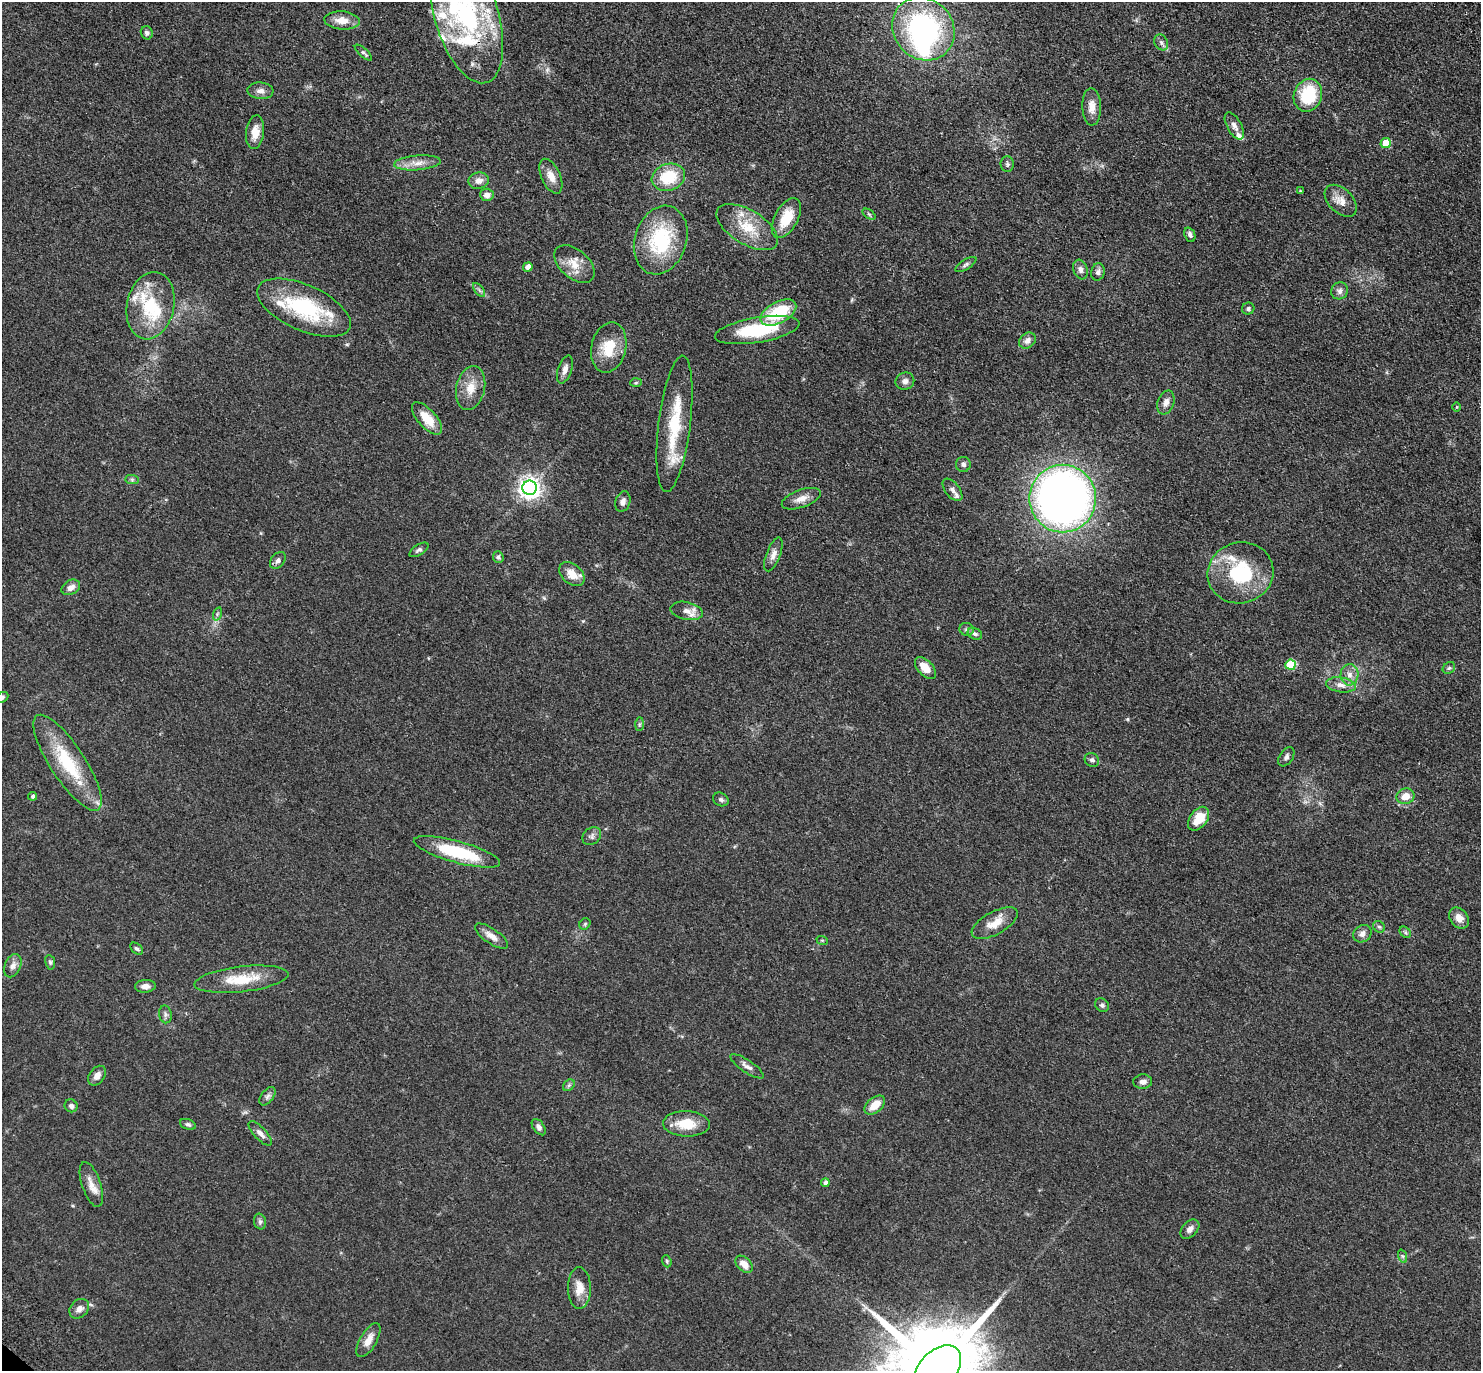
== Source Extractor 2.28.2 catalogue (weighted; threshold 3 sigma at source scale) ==
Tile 10 of 4 x 4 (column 2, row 3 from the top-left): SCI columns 1568-3046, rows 1616-2984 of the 6091 x 6109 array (HDU 1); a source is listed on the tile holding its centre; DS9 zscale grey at full resolution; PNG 1483 x 1373 px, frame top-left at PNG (2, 2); each listed source drawn as its Kron ellipse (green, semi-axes under 4 px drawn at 4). Shown black and unused: <1% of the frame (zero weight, under 3 of 4 exposures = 6% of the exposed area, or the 3 px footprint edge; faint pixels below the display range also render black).
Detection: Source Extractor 2.28.2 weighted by HDU 2 'WHT'; one run over the whole footprint, this tile lists its part. Background 0.0386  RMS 0.0045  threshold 0.0203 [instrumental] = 3 sigma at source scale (4.5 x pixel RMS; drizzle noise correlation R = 1.50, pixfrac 1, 0.05/0.05 arcsec/px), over >= 5 px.
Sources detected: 132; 3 inside a brighter object's white glare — neither listed nor drawn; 11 inside a brighter listed object's ellipse — not listed separately; the other 118 listed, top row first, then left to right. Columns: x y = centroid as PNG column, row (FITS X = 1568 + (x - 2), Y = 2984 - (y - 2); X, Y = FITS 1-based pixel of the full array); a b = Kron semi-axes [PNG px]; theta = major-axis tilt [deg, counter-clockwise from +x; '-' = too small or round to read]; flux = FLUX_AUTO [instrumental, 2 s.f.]
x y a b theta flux
467 16 69 32 -73 70
342 20 18 9 -4 5.2
923 29 33 29 -48 83
147 33 7 6 - 1
1161 42 8 6 -60 1.3
363 53 11 4 -42 0.93
260 91 13 8 -4 2.5
1308 95 17 14 69 22
1092 107 19 9 -89 4.4
1234 126 15 7 -61 2.5
255 132 17 9 83 5.3
1386 143 5 5 - 8.9
417 163 23 7 5 4.6
1007 164 8 6 -89 1.2
551 176 18 9 -66 4.5
668 177 17 13 18 16
479 181 10 8 12 2.8
1300 191 4 3 - 0.45
487 195 7 6 - 2.3
1341 201 19 12 -44 4.7
869 214 7 4 -37 0.7
786 218 22 11 61 12
747 227 34 17 -31 14
1190 235 7 5 -68 1.4
661 240 35 26 71 33
574 264 23 14 -41 7.2
966 264 12 5 33 1.1
528 267 4 4 - 3.3
1080 269 10 7 -71 1.8
1098 272 9 6 75 1.6
479 290 8 4 -53 0.97
1340 291 9 8 - 1.8
150 306 34 23 77 23
304 308 50 22 -24 36
1248 309 6 6 - 0.95
778 313 19 10 29 21
757 330 43 12 9 27
1027 341 9 7 40 2.3
609 347 25 17 76 13
565 369 14 7 71 2.7
905 381 9 8 - 2.1
636 383 6 4 2 0.58
471 388 22 14 77 7.7
1166 402 12 8 70 2.6
1457 407 5 3 - 0.37
427 418 20 9 -48 8.9
675 424 68 16 83 25
963 464 7 7 - 1.5
132 480 7 4 -1 0.83
529 488 7 7 - 310
953 490 13 7 -52 2.3
801 499 20 9 20 4
1063 499 34 33 - 340
623 502 10 7 71 2.1
419 550 11 5 33 1.2
773 554 18 7 69 2.8
498 557 6 5 - 0.97
278 560 9 6 53 1.8
1240 573 33 30 15 31
572 574 14 9 -41 6.1
71 587 10 7 29 2.6
687 611 16 9 -12 3.5
217 614 7 4 72 0.75
967 629 7 6 - 1
975 634 7 5 -26 0.98
1291 665 5 5 - 23
925 668 13 7 -47 5.4
1449 668 7 5 42 0.87
1349 675 10 9 - 3
1341 685 15 7 -8 3.2
2 697 7 5 29 0.86
639 724 7 4 88 0.69
1286 757 10 6 56 1.5
1092 760 7 6 - 1.5
67 763 56 17 -57 26
33 796 4 4 - 1.1
1405 796 9 7 20 4.8
721 799 8 6 -28 1.1
1199 819 13 8 53 9.6
592 836 10 8 38 1.6
457 852 45 11 -15 28
1459 918 11 8 -54 3.9
995 923 25 11 29 7
585 924 6 5 - 0.74
1379 927 6 5 - 0.85
1405 932 6 4 -46 0.77
1362 934 10 8 35 2.3
491 936 19 7 -34 3.9
822 940 6 3 -19 0.52
137 949 7 4 -38 0.92
50 962 7 5 -80 0.91
13 966 12 8 65 2.5
241 979 47 12 7 15
145 986 10 6 4 2.5
1102 1005 8 6 -45 1.2
165 1014 9 6 -80 1.2
747 1066 20 6 -34 2.3
97 1076 11 7 54 2.5
1143 1082 9 7 4 1.9
569 1085 6 5 - 0.75
267 1096 10 6 53 1.5
875 1105 12 7 40 6.2
71 1106 6 6 - 1.6
188 1124 8 5 -19 1.1
686 1124 23 12 -2 10
539 1127 9 5 -55 1.5
260 1133 15 6 -47 2.3
825 1183 4 4 - 1.5
91 1184 23 9 -71 4.8
260 1222 8 6 -75 1.2
1190 1229 11 7 45 2.3
1402 1256 7 4 -71 0.76
667 1261 6 4 -70 0.64
744 1264 10 6 -44 4.2
579 1288 21 11 -90 5.8
79 1309 11 8 46 2.8
368 1340 19 8 60 4.7
938 1369 28 18 46 10000
Overlapping masked pixels (flux is a lower limit): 1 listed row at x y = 467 16
Isophote crosses this tile's border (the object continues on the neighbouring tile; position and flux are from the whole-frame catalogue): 3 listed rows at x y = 467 16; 2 697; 938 1369